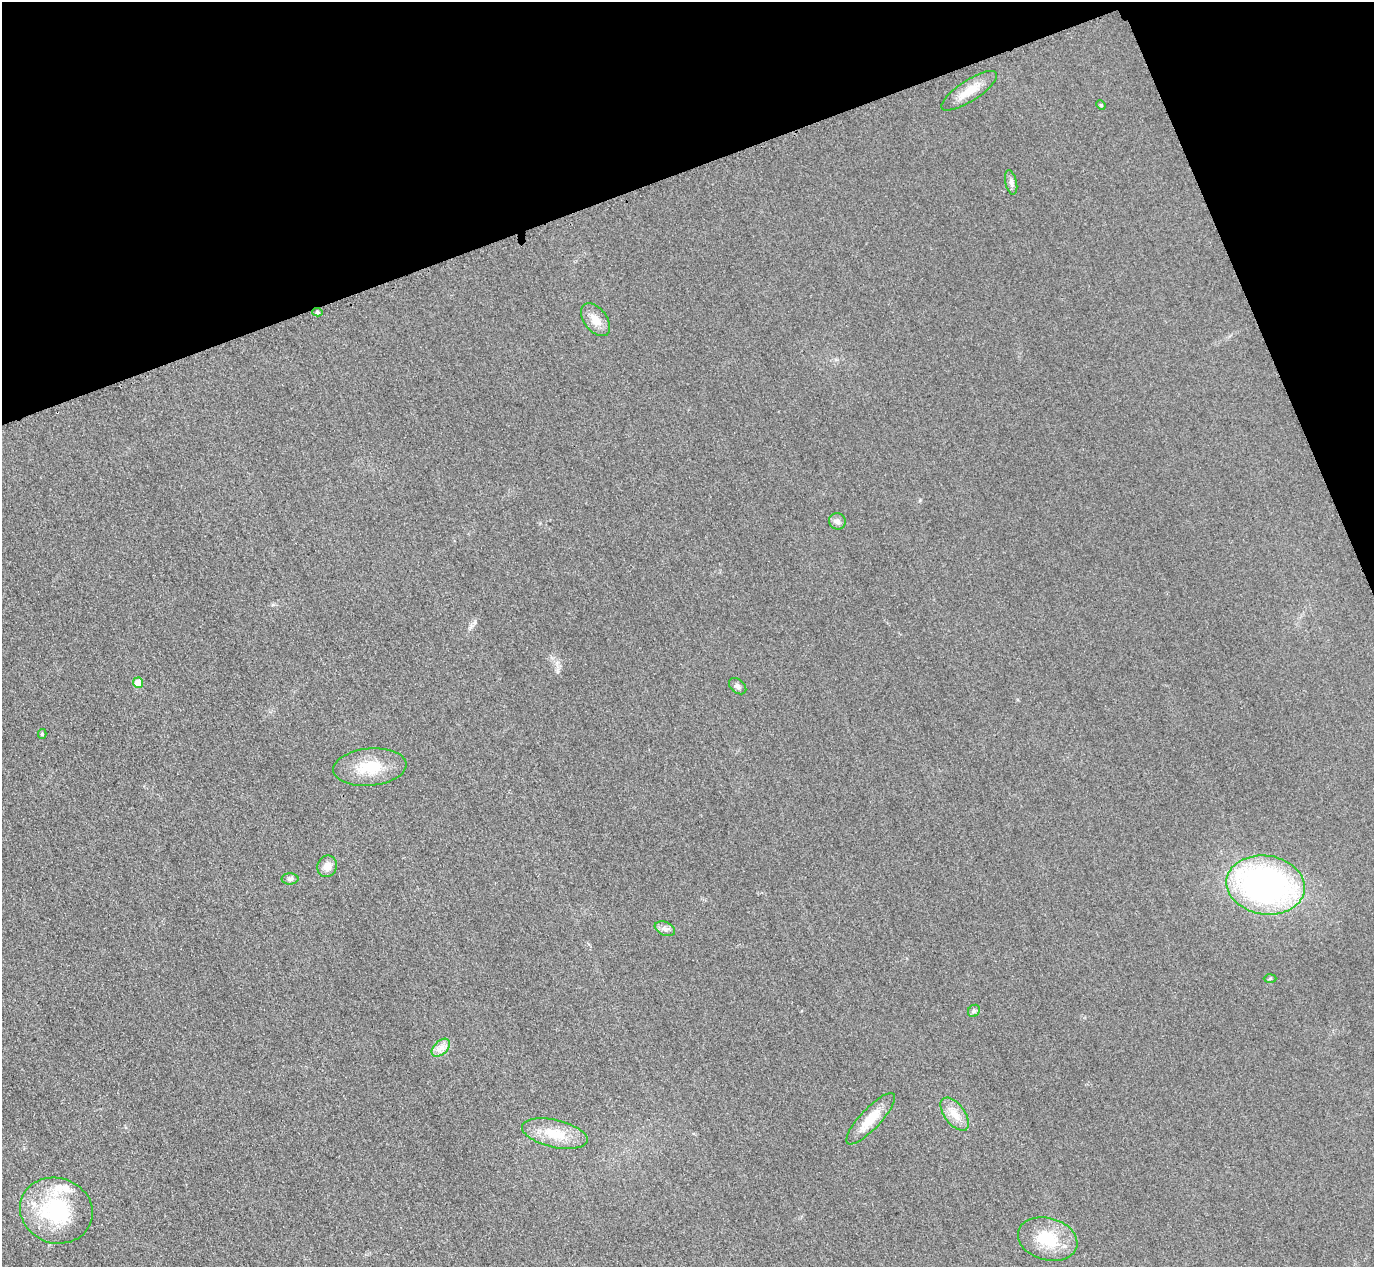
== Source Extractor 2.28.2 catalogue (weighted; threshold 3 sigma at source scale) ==
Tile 3 of 4 x 4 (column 3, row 1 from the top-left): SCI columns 2773-4144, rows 4097-5361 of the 5546 x 5533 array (HDU 1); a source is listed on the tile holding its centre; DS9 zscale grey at full resolution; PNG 1376 x 1269 px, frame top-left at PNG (2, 2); each listed source drawn as its Kron ellipse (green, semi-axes under 4 px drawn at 4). Shown black and unused: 18% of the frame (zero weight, under 3 of 4 exposures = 3% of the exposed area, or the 3 px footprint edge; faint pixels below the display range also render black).
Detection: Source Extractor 2.28.2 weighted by HDU 2 'WHT'; one run over the whole footprint, this tile lists its part. Background 0.148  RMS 0.019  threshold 0.0859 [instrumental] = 3 sigma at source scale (4.5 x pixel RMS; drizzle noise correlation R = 1.50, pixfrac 1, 0.05/0.05 arcsec/px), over >= 5 px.
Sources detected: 24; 2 inside a brighter listed object's ellipse — not listed separately; the other 22 listed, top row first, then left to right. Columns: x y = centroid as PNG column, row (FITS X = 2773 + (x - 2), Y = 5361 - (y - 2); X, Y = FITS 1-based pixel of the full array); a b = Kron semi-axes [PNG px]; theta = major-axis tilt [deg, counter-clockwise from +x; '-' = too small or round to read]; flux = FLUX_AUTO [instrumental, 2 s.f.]
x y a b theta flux
969 91 32 10 33 35
1101 105 5 4 - 2.1
1011 182 12 5 -78 7.6
317 312 5 4 - 3.3
596 320 19 11 -52 23
837 521 8 8 - 8.3
138 683 5 5 - 29
738 686 10 6 -40 6.9
42 734 5 4 - 2.7
370 767 37 18 5 65
327 866 11 9 68 15
290 879 8 5 1 5
1266 885 39 29 -9 590
665 929 11 6 -23 7.9
1270 979 6 4 2 2.4
974 1011 6 5 - 3.7
441 1048 11 6 44 12
955 1114 19 10 -53 24
871 1119 34 10 47 41
555 1134 33 13 -13 55
56 1211 37 32 -19 170
1048 1239 30 21 -16 72